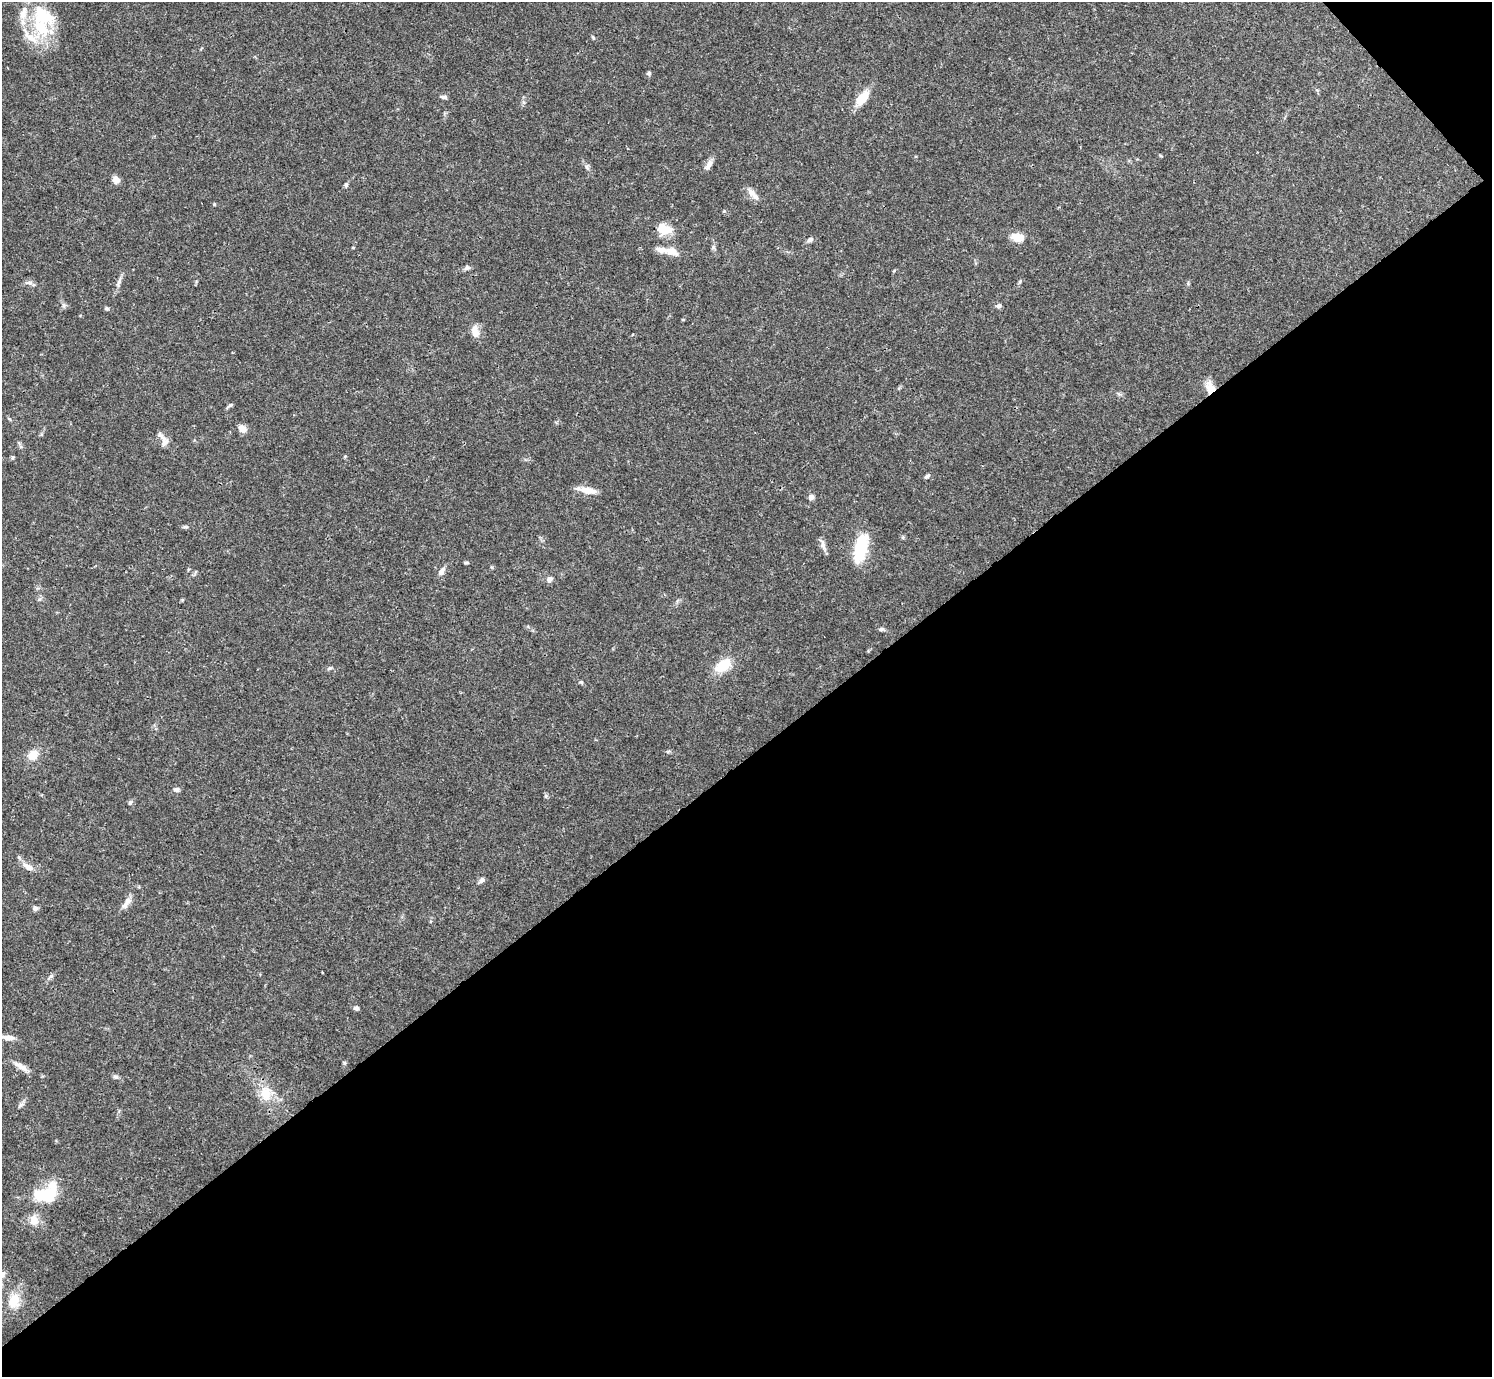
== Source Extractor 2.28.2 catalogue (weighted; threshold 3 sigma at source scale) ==
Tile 12 of 4 x 4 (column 4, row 3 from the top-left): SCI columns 4469-5958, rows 1534-2908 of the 5962 x 5959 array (HDU 1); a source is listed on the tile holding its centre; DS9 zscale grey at full resolution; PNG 1494 x 1379 px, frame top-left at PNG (2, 2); no overlay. Shown black and unused: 46% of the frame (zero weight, under 3 of 4 exposures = <1% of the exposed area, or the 3 px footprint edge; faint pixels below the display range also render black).
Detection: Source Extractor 2.28.2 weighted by HDU 2 'WHT'; one run over the whole footprint, this tile lists its part. Background 0.0412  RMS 0.0026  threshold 0.0119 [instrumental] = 3 sigma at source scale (4.5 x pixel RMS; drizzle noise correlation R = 1.50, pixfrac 1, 0.05/0.05 arcsec/px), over >= 5 px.
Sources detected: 71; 2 inside a brighter object's white glare — not listed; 8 inside a brighter listed object's ellipse — not listed separately; the other 61 listed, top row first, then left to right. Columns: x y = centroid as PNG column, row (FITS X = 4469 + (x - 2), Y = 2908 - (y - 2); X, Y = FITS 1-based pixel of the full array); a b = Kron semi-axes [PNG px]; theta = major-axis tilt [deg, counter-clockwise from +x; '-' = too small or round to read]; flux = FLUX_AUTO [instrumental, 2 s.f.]
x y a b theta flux
41 28 32 19 -56 13
593 37 8 4 -63 0.36
649 73 6 5 - 0.54
444 97 9 4 -5 0.62
862 98 20 10 52 4.8
709 165 15 6 57 1.4
587 167 8 4 -54 0.6
116 180 9 8 - 1.5
346 185 6 5 - 0.49
752 192 12 9 -41 1.8
214 204 4 4 - 0.29
663 230 24 12 10 3.9
1017 237 13 8 -6 4
810 239 8 6 28 0.82
353 248 5 3 - 0.21
672 252 18 9 -17 2.8
467 268 8 7 - 0.71
894 271 5 3 - 0.27
1020 281 6 4 59 0.4
119 282 16 5 71 1.2
29 283 12 5 2 0.81
999 306 7 5 1 0.65
107 309 6 5 - 0.45
475 331 16 9 -81 2.3
1210 387 16 11 -65 2.8
229 406 11 3 34 0.46
242 429 9 7 -49 2.1
165 442 13 9 78 1.5
12 458 6 4 70 0.33
927 476 7 4 43 0.52
587 490 25 7 -10 2.7
811 497 7 7 - 0.85
185 527 6 4 0 0.42
823 545 15 6 -72 1.3
861 548 26 11 76 15
466 563 8 3 0 0.36
441 571 11 6 58 1.4
549 579 8 6 40 1
182 600 6 3 71 0.25
882 629 7 5 15 0.53
723 665 19 11 35 6.9
329 668 7 4 19 0.44
581 682 6 4 -40 0.35
33 755 13 11 42 3.2
176 790 8 6 -1 0.68
546 796 6 4 -89 0.41
130 802 6 5 - 0.45
28 867 18 8 -32 1.9
481 880 10 5 47 0.7
127 902 19 7 51 1.7
35 908 6 6 - 0.82
356 1008 6 6 - 0.63
8 1038 14 6 -8 1.9
344 1063 5 4 - 0.36
21 1066 22 6 -32 2.1
115 1077 7 6 - 0.61
266 1093 22 15 -86 5.5
21 1104 7 4 19 0.56
48 1194 23 18 -17 7.1
34 1220 15 11 89 2.7
14 1301 22 15 71 5.2
Overlapping masked pixels (flux is a lower limit): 1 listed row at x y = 1210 387